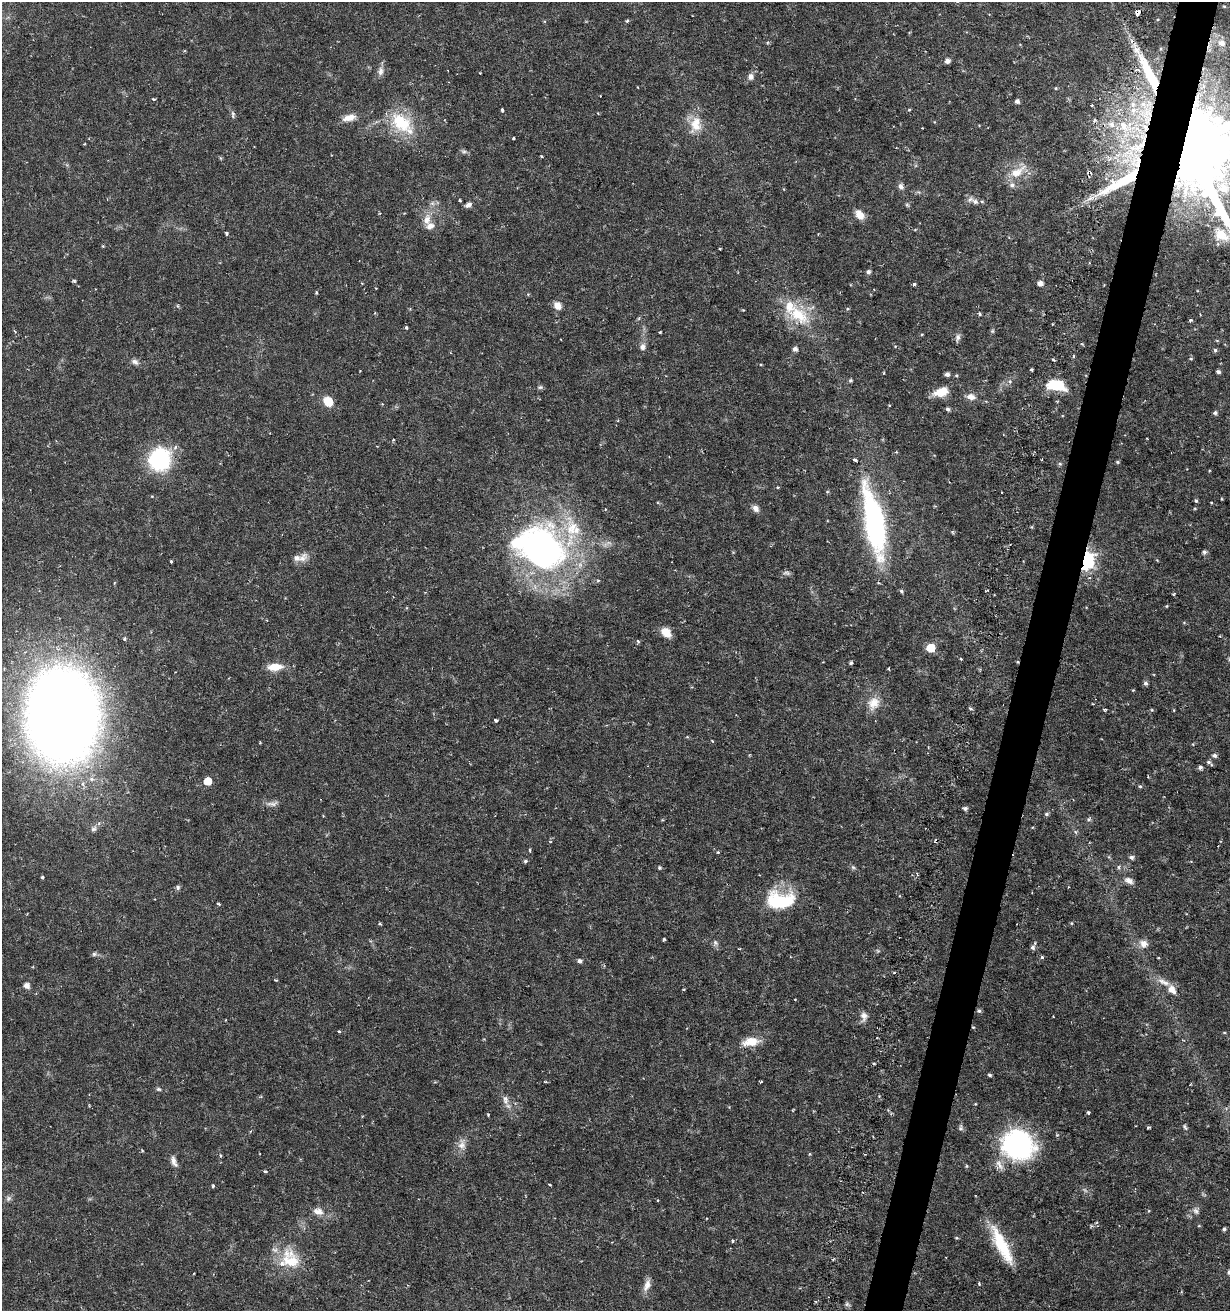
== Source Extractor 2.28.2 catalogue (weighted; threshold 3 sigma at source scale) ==
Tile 10 of 4 x 4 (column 2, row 3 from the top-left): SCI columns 1596-2823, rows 1319-2627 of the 5530 x 5283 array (HDU 1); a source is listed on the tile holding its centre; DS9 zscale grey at full resolution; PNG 1232 x 1313 px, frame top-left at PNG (2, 2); no overlay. Shown black and unused: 3% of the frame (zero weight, under 3 of 6 exposures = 2% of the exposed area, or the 3 px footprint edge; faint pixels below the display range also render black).
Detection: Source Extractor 2.28.2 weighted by HDU 2 'WHT'; one run over the whole footprint, this tile lists its part. Background 0.0157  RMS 0.0012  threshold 0.00481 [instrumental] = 3 sigma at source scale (4.09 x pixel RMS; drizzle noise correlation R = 1.36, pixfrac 0.8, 0.0396/0.0396 arcsec/px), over >= 5 px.
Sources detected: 215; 1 inside a brighter object's white glare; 4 cosmic-ray / hot-pixel residue — not listed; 11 inside a brighter listed object's ellipse — not listed separately; the other 199 listed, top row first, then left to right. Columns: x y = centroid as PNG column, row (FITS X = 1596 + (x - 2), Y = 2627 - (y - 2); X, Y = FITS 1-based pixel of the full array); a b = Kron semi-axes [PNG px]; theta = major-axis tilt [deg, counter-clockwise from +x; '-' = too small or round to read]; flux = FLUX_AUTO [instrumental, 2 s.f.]
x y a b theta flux
1224 6 5 4 - 0.12
1138 13 5 4 - 1.5
627 21 5 4 - 0.15
1221 43 10 9 - 1.1
947 61 5 5 - 0.48
381 71 13 7 85 0.56
1149 74 61 12 -65 7.2
751 77 9 8 - 0.53
1056 88 4 4 - 0.11
154 99 4 3 - 0.19
1017 101 4 4 - 0.37
1143 104 27 13 8 3.3
1091 105 3 3 - 0.11
502 110 3 3 - 0.39
909 110 3 3 - 0.14
233 114 11 5 87 0.26
351 117 14 10 26 0.82
1095 120 5 5 - 0.17
402 123 38 21 -41 5.1
696 124 24 15 78 2.1
1112 124 9 8 - 0.66
1123 126 20 10 -60 2.1
513 138 3 2 - 0.12
84 144 3 3 - 0.083
1139 145 44 18 49 8.5
1191 148 24 20 -37 2600
464 151 8 5 -20 0.24
541 156 4 3 - 0.09
220 158 6 4 -88 0.11
1017 172 25 11 33 2
1089 172 5 3 - 0.25
1122 181 66 13 30 7.1
901 186 8 6 -62 0.44
459 200 3 3 - 0.17
975 201 11 7 -30 0.62
468 205 9 6 28 0.39
907 205 6 5 - 0.16
859 215 14 9 -55 0.98
427 220 15 10 79 1.1
226 233 4 3 - 0.24
1218 244 6 4 -72 0.16
103 246 4 3 - 0.1
719 249 3 2 - 0.16
868 272 5 5 - 0.31
74 281 4 4 - 0.15
1040 283 5 4 - 0.6
914 284 3 3 - 0.25
316 292 4 4 - 0.13
178 306 5 3 - 0.12
557 306 8 7 - 0.97
743 310 3 3 - 0.082
980 314 5 4 - 0.14
798 315 37 21 -35 4.9
1191 320 3 3 - 0.26
406 328 4 3 - 0.22
992 331 5 5 - 0.15
15 332 4 4 - 0.13
660 332 3 3 - 0.11
958 337 11 6 82 0.37
895 346 4 4 - 0.11
642 347 9 7 75 0.49
795 349 5 4 - 0.44
1215 350 5 4 - 0.19
1074 356 4 4 - 0.13
1053 359 5 3 - 0.12
1191 359 4 4 - 0.13
135 362 11 7 -23 0.45
1031 370 4 3 - 0.12
360 371 2 2 - 0.078
1218 372 4 3 - 0.27
947 374 5 4 - 0.36
956 375 5 4 - 0.12
850 380 5 5 - 0.18
1010 381 6 6 - 0.31
1055 385 16 9 -10 4.8
540 387 7 5 20 0.21
941 392 17 9 16 1.7
971 397 11 8 -9 0.67
328 401 9 7 -50 2.2
948 409 5 4 - 0.25
1215 413 5 4 - 0.26
393 440 4 2 - 0.081
896 452 3 3 - 0.096
160 459 20 19 - 11
1042 459 3 2 - 0.079
1117 462 5 4 - 0.14
1060 464 6 5 - 0.16
1196 501 5 4 - 0.18
756 508 10 7 -51 0.51
874 523 76 20 -79 21
952 532 4 4 - 0.15
542 549 47 39 -38 42
1204 552 6 5 - 0.27
302 558 18 10 44 0.88
171 561 3 3 - 0.28
1086 561 7 5 71 41
786 573 10 6 -7 0.29
598 581 5 3 - 0.14
901 591 5 4 - 0.19
1174 594 4 3 - 0.11
1167 606 4 3 - 0.09
666 633 12 8 -40 1.3
124 639 4 3 - 0.23
638 641 5 4 - 0.19
931 648 6 5 - 3.8
961 659 4 3 - 0.096
823 662 3 2 - 0.074
851 663 5 3 - 0.17
275 667 20 9 5 1.6
889 668 4 2 - 0.09
1146 683 6 5 - 0.27
1133 690 4 3 - 0.087
873 703 19 14 61 1.6
1093 704 3 2 - 0.087
970 708 6 3 -19 0.14
1104 709 4 3 - 0.15
1152 710 5 4 - 0.12
1174 710 3 3 - 0.095
62 715 53 41 -89 270
496 720 4 3 - 0.26
712 740 4 2 - 0.081
1214 755 5 5 - 0.35
1208 762 7 5 -2 0.26
1200 767 5 4 - 0.34
207 781 5 5 - 2.4
1140 786 4 4 - 0.15
272 804 18 6 6 0.54
965 808 5 5 - 0.27
1047 814 6 5 - 0.21
1089 819 7 5 60 0.21
94 829 10 7 55 0.4
1076 832 6 4 -70 0.17
530 851 4 3 - 0.11
718 852 5 4 - 0.14
1131 857 6 5 - 0.28
525 861 5 5 - 0.17
853 867 7 5 -43 0.2
1118 867 6 5 - 0.19
659 868 5 5 - 0.14
42 877 3 3 - 0.23
1129 881 11 7 -25 0.6
178 887 7 6 - 0.24
780 901 30 18 3 6.8
219 904 5 3 - 0.12
1071 923 5 4 - 0.11
380 924 4 2 - 0.13
664 939 4 3 - 0.16
715 943 8 7 - 0.33
1143 943 13 10 -28 0.8
1033 947 7 6 - 0.32
878 951 6 4 -44 0.15
94 954 6 6 - 0.21
1042 957 4 4 - 0.16
580 961 5 5 - 0.32
894 973 3 3 - 0.13
275 980 4 2 - 0.097
1164 982 21 7 -23 1
27 985 5 5 - 0.69
1172 989 10 7 -52 1.1
979 1011 5 5 - 0.23
864 1016 14 9 84 0.65
226 1020 3 2 - 0.078
973 1027 4 3 - 0.098
339 1031 3 3 - 0.18
1224 1032 5 3 - 0.088
751 1042 21 10 8 1.8
990 1075 4 4 - 0.2
761 1082 3 2 - 0.12
158 1089 7 5 -15 0.19
261 1097 5 3 - 0.11
505 1100 14 8 -76 0.66
89 1106 3 3 - 0.087
1088 1112 4 3 - 0.18
488 1115 3 2 - 0.13
1148 1127 3 3 - 0.14
1185 1127 9 5 -64 0.22
961 1128 8 6 82 0.26
462 1144 16 10 84 0.87
1018 1145 32 28 -21 17
142 1151 5 3 - 0.099
810 1154 4 4 - 0.11
220 1156 4 4 - 0.17
174 1161 15 6 -69 0.59
967 1166 6 4 -90 0.12
265 1171 4 3 - 0.16
549 1185 4 2 - 0.082
213 1186 4 3 - 0.17
8 1198 8 7 - 0.32
318 1211 15 9 -14 0.94
1196 1211 11 6 -62 0.39
1091 1226 5 4 - 0.14
1199 1226 5 3 - 0.091
1224 1229 4 3 - 0.24
732 1241 4 3 - 0.22
1002 1245 48 12 -63 4.7
290 1260 32 24 -59 4
1229 1272 5 5 - 0.27
647 1285 18 8 68 0.8
847 1304 7 6 - 0.22
Overlapping masked pixels (flux is a lower limit): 8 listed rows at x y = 1138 13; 1149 74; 1139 145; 1191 148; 1089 172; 1122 181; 1086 561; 973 1027
Isophote crosses this tile's border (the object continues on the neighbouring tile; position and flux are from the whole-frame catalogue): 2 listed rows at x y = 1191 148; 1229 1272